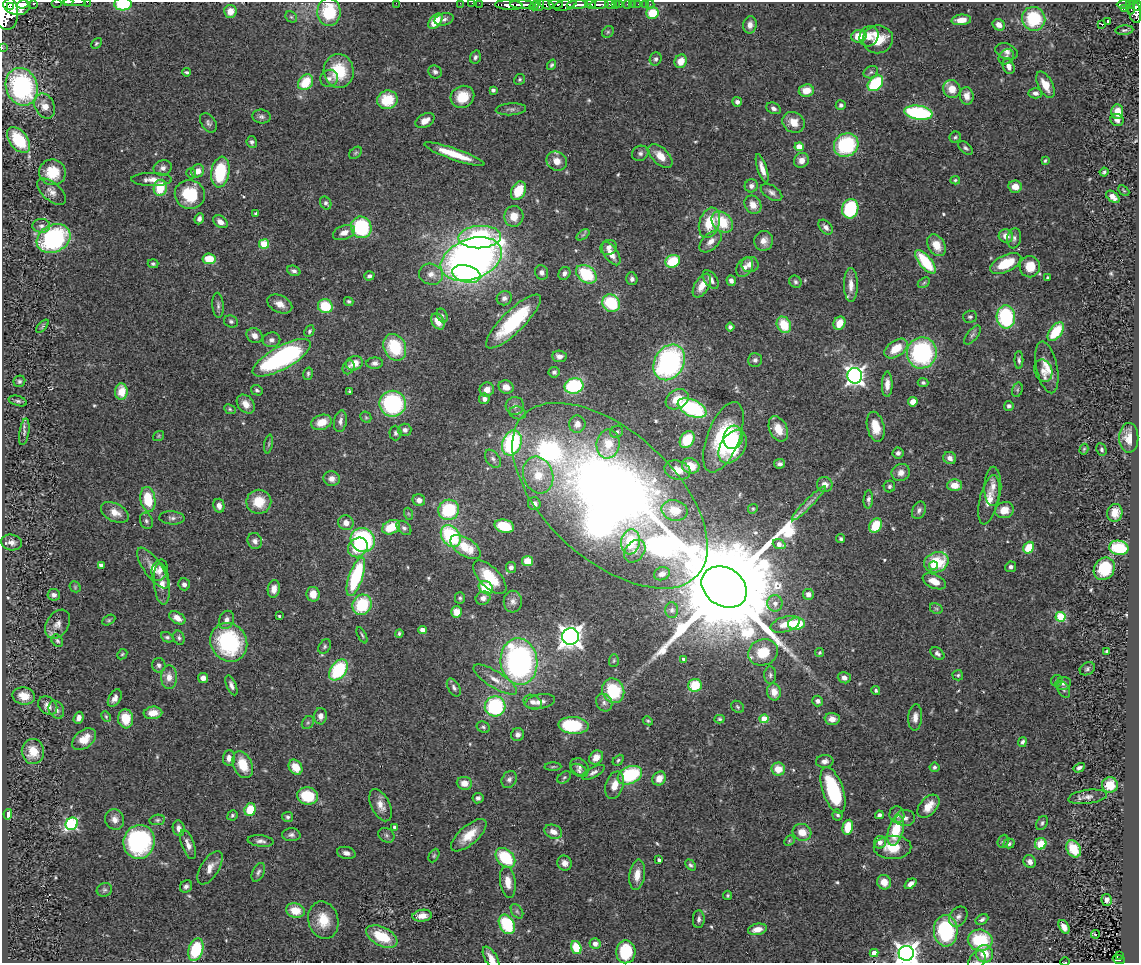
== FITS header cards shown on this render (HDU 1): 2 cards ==
NAXIS1  =                 1137
NAXIS2  =                  961

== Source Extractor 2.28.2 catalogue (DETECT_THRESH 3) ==
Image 1137 x 961 px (HDU 1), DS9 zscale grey, 1 PNG px = 1 image px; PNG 1141 x 965 px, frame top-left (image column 1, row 961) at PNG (2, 2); each listed source drawn as its Kron ellipse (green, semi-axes under 4 px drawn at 4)
Background 1.1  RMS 0.065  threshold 0.195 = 3 sigma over >= 5 px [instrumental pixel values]
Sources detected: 542; of the 542, the 500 brightest by FLUX_AUTO listed and drawn (42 fainter detections omitted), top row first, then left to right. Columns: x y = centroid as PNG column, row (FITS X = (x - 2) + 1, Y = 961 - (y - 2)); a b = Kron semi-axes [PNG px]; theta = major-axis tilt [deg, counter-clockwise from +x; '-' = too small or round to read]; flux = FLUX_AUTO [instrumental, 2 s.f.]
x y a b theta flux
57 2 5 2 - 280
68 2 5 2 - 330
75 2 11 2 -1 770
87 2 2 2 - 60
34 3 3 3 - 160
396 3 2 2 - 26
460 3 2 2 - 17
472 3 2 2 - 11
479 3 2 2 - 17
23 4 6 4 18 1600
123 4 9 6 2 180
546 4 7 4 -19 710
556 4 7 3 -4 520
590 4 5 3 - 570
599 4 9 3 3 1200
610 4 5 3 - 260
616 4 3 3 - 71
619 4 3 3 - 210
628 4 3 3 - 64
633 4 2 2 - 12
638 4 2 2 - 14
646 4 2 2 - 6.2
1124 4 7 3 1 260
509 5 14 5 -3 1800
522 5 12 4 -2 2000
565 5 11 5 17 680
577 5 11 4 3 2500
650 5 4 3 - 14
1129 5 4 3 - 220
10 6 2 2 - 830
16 6 13 8 -10 5700
534 6 5 3 - 280
539 6 6 3 56 360
1137 6 5 3 - 320
1124 9 4 2 - 17
1131 9 5 3 - 94
4 11 19 13 -74 8100
230 11 6 6 - 45
329 12 14 12 87 230
1135 12 11 6 -79 760
652 13 6 6 - 120
291 17 6 5 - 7.1
444 19 9 6 15 17
1034 19 12 11 - 250
961 20 10 5 6 40
435 21 9 5 50 98
1107 22 3 3 - 310
1102 24 4 3 - 11
750 25 8 6 80 25
999 25 6 5 - 29
1124 30 9 4 6 9.4
608 32 6 5 - 7.1
859 36 8 6 11 92
869 36 10 9 - 36
878 39 15 14 - 110
96 43 6 4 46 6.9
2 48 2 2 - 12
1007 51 11 7 -20 23
475 57 7 5 70 12
1006 57 8 6 45 14
656 59 7 6 - 12
681 61 7 6 - 56
552 65 5 4 - 7.2
1008 66 8 5 -69 27
339 71 17 15 -85 180
186 72 4 3 - 7.6
435 72 7 6 - 12
871 72 7 6 - 11
329 78 9 8 - 18
520 79 6 5 - 7.5
306 82 9 6 51 140
875 83 9 6 46 270
1045 85 14 7 -62 63
22 87 19 15 -70 650
952 89 9 8 - 59
493 90 4 4 - 13
806 90 7 6 - 62
1035 93 7 5 -1 19
967 96 9 6 -83 32
462 97 12 10 33 98
387 100 10 9 - 150
737 102 5 5 - 16
841 105 5 5 - 11
45 106 13 9 -65 44
774 108 7 5 -25 15
511 109 15 6 4 18
1117 112 7 6 - 58
918 113 14 7 -8 450
261 117 9 7 -6 14
1117 120 6 6 - 16
425 121 10 6 29 41
794 122 11 10 - 56
208 123 11 7 -55 14
955 137 6 5 - 8.3
19 140 15 9 -52 210
252 142 6 5 - 11
846 145 13 11 35 350
799 147 4 4 - 96
965 148 8 5 -40 10
356 153 7 5 41 7.5
640 153 8 7 - 14
454 154 32 5 -19 110
660 156 15 8 -45 59
801 160 8 7 - 37
557 161 10 9 - 47
1045 161 4 3 - 5.9
163 168 9 7 20 22
762 169 15 4 -72 36
198 171 7 6 - 40
52 172 13 13 - 120
220 172 15 9 81 250
1104 172 4 3 - 6.7
191 173 5 4 - 9.2
152 179 20 6 -1 40
955 180 5 4 - 6.5
751 186 6 6 - 19
1015 187 7 6 - 51
160 188 8 6 81 140
1124 190 6 4 -44 5.9
518 191 10 6 62 120
52 192 17 9 -41 34
771 192 12 6 -33 20
190 195 15 14 - 190
1113 197 8 5 -37 32
326 203 7 5 -58 11
753 205 10 8 -58 43
850 209 10 8 72 300
256 213 4 3 - 8
514 216 10 9 - 53
199 219 6 4 67 16
220 222 8 5 -33 31
722 222 12 9 -44 150
709 223 15 10 72 120
41 226 9 7 -2 17
361 227 11 10 - 320
826 227 8 5 -47 19
344 233 11 7 21 30
583 235 7 4 36 6.9
1006 236 7 6 - 33
480 237 21 11 3 530
1014 238 10 7 83 16
54 239 17 13 27 570
711 241 13 8 44 34
764 241 10 9 - 35
264 244 5 4 - 180
936 245 12 8 -59 65
609 247 8 7 - 23
611 254 13 6 -56 47
209 259 6 5 - 98
471 259 32 20 21 2900
673 261 7 6 - 150
925 262 14 6 -51 210
153 264 5 4 - 7.9
750 264 8 7 - 34
1006 264 17 8 26 150
745 267 10 7 55 24
1030 267 10 10 - 86
294 271 7 5 -20 14
542 272 7 6 - 19
564 273 7 5 59 16
431 274 12 10 -17 38
466 274 14 8 -14 430
586 274 11 8 -35 240
369 276 5 4 - 12
1047 278 3 3 - 8
632 279 6 5 - 14
711 280 11 6 -54 27
731 281 5 4 - 18
795 282 6 6 - 9.9
924 283 6 4 32 7
851 285 17 7 -89 43
702 286 13 7 59 54
504 298 8 7 - 18
349 301 5 4 - 8.4
611 303 9 8 - 230
280 304 13 8 -25 39
218 305 12 5 -87 15
325 306 7 7 - 140
442 315 7 5 -64 8.7
970 317 7 6 - 10
1006 317 11 9 -86 410
231 321 7 6 - 10
438 321 8 6 -60 53
513 321 36 11 44 350
839 323 7 5 63 63
784 325 8 6 -62 130
42 326 8 4 49 7.6
730 327 4 4 - 12
309 331 6 4 63 8.1
1056 332 11 6 52 150
972 335 11 5 51 14
254 336 8 7 - 28
271 340 9 7 10 19
395 347 14 11 -65 210
896 348 13 8 34 98
922 353 15 15 - 590
559 356 7 5 -5 24
282 358 32 11 29 810
755 360 7 7 - 16
1019 360 9 4 -89 12
669 362 19 14 59 860
354 363 8 7 - 61
375 363 8 5 3 18
349 367 7 5 65 11
1047 367 26 10 -78 72
1043 371 11 8 -69 25
554 372 5 5 - 11
308 374 6 4 77 8.4
855 376 8 7 - 1900
19 381 6 5 - 9.5
923 383 5 4 - 8.4
887 384 12 5 89 31
574 386 9 7 13 340
506 387 7 6 - 40
257 390 6 5 - 8.8
487 390 7 7 - 35
1017 390 7 5 72 8
349 391 4 2 - 6
121 392 8 6 88 83
484 399 5 5 - 20
677 399 12 9 30 88
18 401 9 5 -16 11
913 402 5 4 - 44
246 404 10 8 -51 43
393 404 13 13 - 510
515 406 9 9 - 22
1009 406 5 5 - 11
692 408 15 8 -24 510
230 409 6 4 -24 7
518 413 8 6 -17 13
366 417 6 5 - 6
340 421 11 6 81 19
322 422 10 7 17 62
577 424 8 8 - 31
876 427 15 8 -77 74
778 429 13 8 -66 71
405 430 6 6 - 16
24 432 13 5 81 14
617 432 7 5 34 9.4
395 433 7 6 - 10
159 436 6 4 37 5.8
723 437 37 16 68 330
733 437 12 9 75 120
1129 438 15 9 -90 54
687 440 9 6 58 150
512 443 13 9 69 540
269 444 9 3 79 7.5
608 444 14 11 81 88
733 447 18 12 57 280
1084 449 5 4 - 6.3
1101 449 6 5 - 9.8
898 453 5 5 - 14
950 458 6 6 - 24
493 459 10 6 -54 15
779 464 5 4 - 13
691 466 9 7 -23 74
677 470 13 9 -16 49
901 473 9 8 - 28
538 475 19 15 -73 110
332 479 8 7 - 25
825 484 8 7 - 31
955 485 7 6 - 56
889 486 6 5 - 9.4
993 486 20 8 89 39
610 496 118 64 -42 7500
148 499 12 7 -81 150
868 499 9 4 87 13
419 500 6 6 - 23
989 500 25 9 77 63
259 502 12 12 - 100
809 503 23 4 45 27
534 504 6 6 - 23
219 506 7 5 -77 27
753 509 5 4 - 5.9
449 510 10 10 - 270
675 510 13 10 -13 92
919 510 9 6 66 16
1004 510 9 8 - 57
115 512 15 9 -27 52
1115 513 9 7 75 50
409 514 6 4 -70 6.3
172 518 13 6 -3 18
146 521 8 6 -70 12
346 523 8 7 - 32
504 526 10 6 -15 160
876 526 8 6 57 120
391 527 9 6 26 120
404 528 8 6 -43 12
451 536 12 9 -55 370
841 539 4 3 - 7.7
363 540 13 11 -43 530
255 541 8 7 - 19
11 542 11 8 -12 27
631 542 12 9 82 210
779 544 6 5 - 31
358 547 11 9 43 120
465 547 17 9 -33 120
1029 548 6 5 - 120
1119 548 10 7 -10 220
635 551 12 9 52 26
528 561 5 5 - 84
936 562 12 10 20 200
101 565 4 3 - 22
934 566 4 4 - 53
511 567 5 5 - 18
1011 567 5 5 - 13
153 568 24 9 -54 60
1104 569 12 10 56 170
160 570 11 8 74 31
662 574 8 6 19 19
356 577 20 7 71 410
490 577 21 10 -45 140
934 581 12 7 -24 54
162 584 21 8 -84 51
184 584 6 5 - 18
75 587 6 5 - 6.4
724 587 24 19 -33 170000
486 588 7 6 - 150
274 589 9 6 82 33
313 594 7 6 - 49
808 594 5 5 - 22
54 595 6 6 - 17
460 598 6 5 - 9.1
483 598 7 6 - 22
513 602 11 9 -88 23
775 603 8 7 - 30
362 605 10 9 - 250
936 609 7 5 -29 7.7
672 610 7 6 - 12
457 612 5 5 - 49
279 616 3 3 - 6.5
1061 617 5 4 - 290
177 618 9 5 -32 36
109 620 7 4 27 7.5
226 620 9 7 66 21
57 624 16 11 56 37
785 624 15 7 16 69
796 624 8 6 6 170
423 630 4 4 - 40
399 633 4 4 - 8
362 635 9 4 -63 8.1
167 637 6 5 - 9.7
570 637 8 8 - 3600
179 638 7 5 -73 9.7
57 641 7 5 -52 8.6
229 642 20 18 -56 440
325 647 8 5 53 9.6
1107 651 4 3 - 8.3
763 652 15 13 18 130
820 653 4 4 - 6.1
937 653 8 5 -39 14
122 654 6 4 44 6.4
683 659 3 3 - 9.4
519 661 23 18 -83 1200
614 661 6 5 - 6.2
159 665 7 6 - 13
1087 669 8 6 30 10
338 670 12 7 52 300
770 675 9 6 -90 12
958 675 5 5 - 7.8
169 677 12 8 -90 38
203 678 5 5 - 22
844 678 6 5 - 21
495 680 25 8 -32 60
1057 681 6 5 - 7.9
1063 683 8 6 18 12
231 685 10 5 -67 18
695 685 7 6 - 130
454 688 10 5 -59 14
1064 689 9 5 -61 12
876 690 4 4 - 8.3
613 691 12 11 - 220
774 692 8 7 - 49
24 696 11 8 -12 62
115 698 9 6 62 22
818 701 5 5 - 15
533 702 9 7 -21 25
540 702 15 7 11 29
604 703 9 7 -58 20
48 706 10 8 -42 34
495 706 10 10 - 420
738 707 7 5 -36 8.4
56 710 9 7 -59 19
153 713 9 6 5 57
321 716 8 6 87 26
106 717 5 3 - 6.1
915 717 13 7 86 31
79 718 6 4 70 21
126 719 9 7 -84 97
720 719 5 4 - 7.3
764 719 4 4 - 130
832 719 7 6 - 34
648 721 5 4 - 6.2
308 723 7 5 53 8.5
574 725 15 8 -4 270
483 727 7 5 -31 9.3
518 735 7 6 - 18
84 739 13 8 38 67
1022 742 5 4 - 13
33 751 12 11 - 94
596 757 8 6 45 45
229 758 8 6 86 26
618 760 6 4 47 8
825 761 9 6 8 20
243 765 14 9 -67 100
296 767 8 6 -55 79
553 767 8 3 1 6.6
579 767 10 8 -40 18
935 767 5 4 - 9.5
1079 768 6 4 30 13
778 769 7 6 - 70
579 771 9 5 -31 13
593 772 12 5 28 17
630 775 13 8 24 310
564 777 8 5 38 8.4
659 778 7 6 - 43
509 779 9 7 60 16
464 783 7 6 - 47
615 785 14 8 72 52
1110 785 8 7 - 78
833 790 24 10 -71 380
307 796 10 8 -12 170
1088 797 19 7 7 26
478 798 5 5 - 13
381 805 17 9 -64 42
928 806 13 8 48 63
250 810 6 5 - 110
8 814 5 4 - 22
232 815 5 5 - 8.2
838 815 5 5 - 11
879 815 4 4 - 12
897 815 8 7 - 23
288 817 5 5 - 8.9
905 818 10 8 -2 22
115 819 10 9 - 34
157 820 8 5 10 9.4
1042 823 7 5 61 9.7
72 824 6 6 - 550
395 827 4 3 - 17
848 827 7 5 78 100
179 828 8 6 -82 21
896 831 15 7 74 150
553 832 9 6 -21 33
802 832 9 8 - 57
291 835 9 6 -2 15
386 835 8 7 - 11
469 835 22 9 41 94
261 841 13 5 -6 19
789 841 6 4 46 6.6
1003 841 7 5 67 8.5
139 842 17 15 74 620
880 842 6 6 - 22
1009 843 5 5 - 12
188 844 15 6 -70 28
1041 844 6 5 - 100
893 847 19 11 1 100
1074 849 9 6 -60 130
346 853 9 6 -13 19
434 856 7 4 63 7.7
505 858 11 8 -46 220
659 860 4 3 - 16
1030 862 7 6 - 23
564 863 8 7 - 26
690 865 6 4 -48 9.5
210 868 19 9 59 45
258 872 10 5 64 13
637 875 15 8 82 49
508 882 16 7 -82 51
884 882 7 6 - 49
911 884 7 4 38 23
186 886 7 5 50 14
104 890 8 6 18 11
728 895 5 4 - 6.5
1107 900 6 5 - 21
295 910 9 7 -12 80
517 911 8 5 -54 10
422 916 10 6 7 42
958 917 11 8 55 20
699 919 9 6 87 15
982 919 7 4 29 11
323 920 19 15 -75 96
507 924 10 7 -61 260
1064 927 7 4 -61 34
757 929 9 5 11 44
946 931 16 12 -87 370
1095 934 4 3 - 31
382 936 17 9 -27 160
980 940 12 10 -10 230
595 944 5 5 - 21
576 948 7 5 -73 120
196 950 11 7 73 220
626 952 11 9 87 180
874 953 4 4 - 60
906 953 7 7 - 3700
984 954 9 8 - 72
1119 955 3 2 - 14
491 958 13 6 -60 36
977 960 11 7 54 15
1119 960 6 4 -20 85
1065 962 5 2 - 11
At the frame edge (FLAGS 8, measured only in part): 17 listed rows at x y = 57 2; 68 2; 75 2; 87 2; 34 3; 396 3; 460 3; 472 3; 479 3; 123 4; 1137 6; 4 11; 2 48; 906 953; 491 958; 977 960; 1065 962
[42 fainter detections neither listed nor drawn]